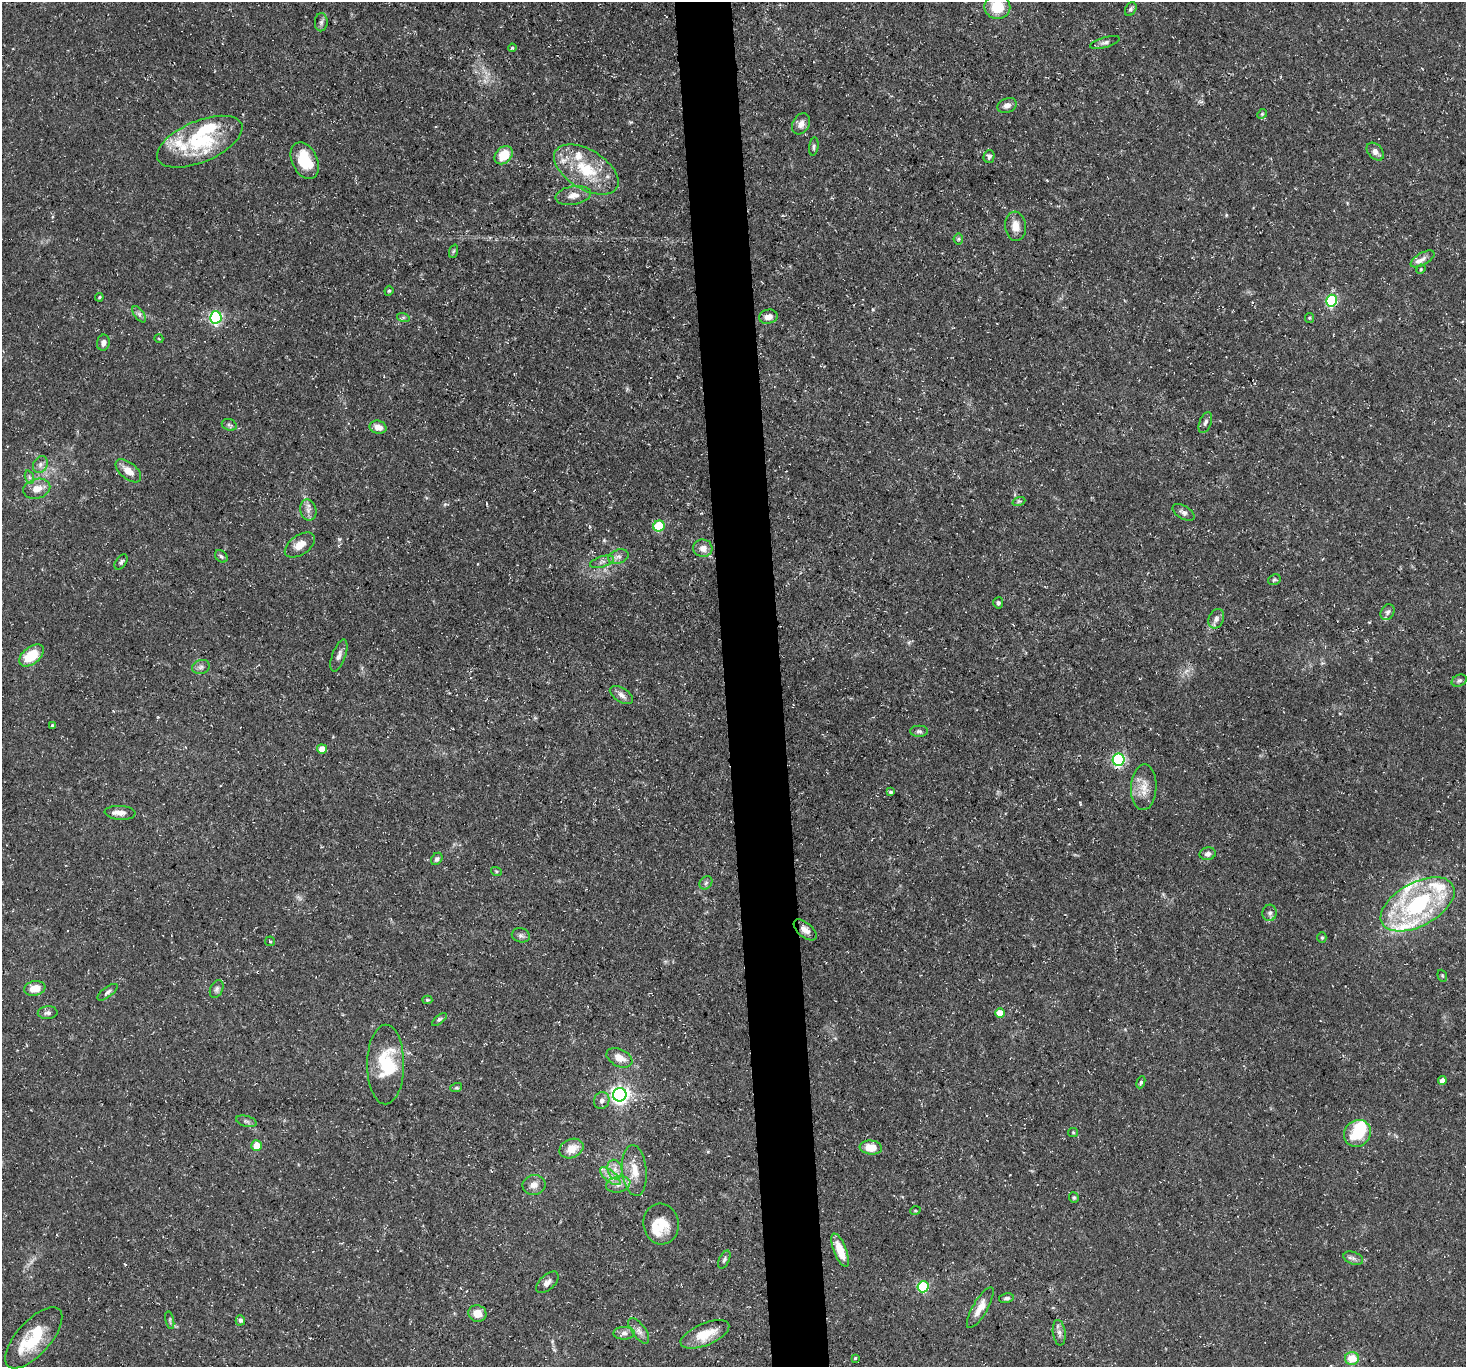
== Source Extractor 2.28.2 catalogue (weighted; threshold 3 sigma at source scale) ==
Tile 5 of 3 x 3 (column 2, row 2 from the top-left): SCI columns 1464-2927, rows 1488-2852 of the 4390 x 4363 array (HDU 1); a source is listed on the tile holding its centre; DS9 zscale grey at full resolution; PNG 1468 x 1369 px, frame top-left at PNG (2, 2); each listed source drawn as its Kron ellipse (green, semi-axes under 4 px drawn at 4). Shown black and unused: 4% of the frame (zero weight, under 3 of 5 exposures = <1% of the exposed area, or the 3 px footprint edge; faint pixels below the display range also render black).
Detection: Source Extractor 2.28.2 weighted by HDU 2 'WHT'; one run over the whole footprint, this tile lists its part. Background 0.133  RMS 0.0051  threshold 0.0228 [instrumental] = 3 sigma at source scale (4.5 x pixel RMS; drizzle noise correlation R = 1.50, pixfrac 1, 0.05/0.05 arcsec/px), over >= 5 px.
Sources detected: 139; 2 too faint to see at this stretch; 2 inside a brighter object's white glare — neither listed nor drawn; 15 inside a brighter listed object's ellipse — not listed separately; the other 120 listed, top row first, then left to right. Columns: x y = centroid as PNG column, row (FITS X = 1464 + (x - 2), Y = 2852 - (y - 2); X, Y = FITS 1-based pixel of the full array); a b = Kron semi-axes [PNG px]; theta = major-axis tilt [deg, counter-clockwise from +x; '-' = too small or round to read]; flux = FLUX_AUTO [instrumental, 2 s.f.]
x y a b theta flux
997 7 13 12 - 15
1131 9 7 5 59 1.1
321 22 9 6 87 1.6
1105 42 15 5 16 1.8
512 48 4 4 - 0.59
1007 105 10 7 20 2.6
1262 114 5 4 - 0.68
801 124 11 8 59 3.5
200 142 45 20 23 33
814 147 9 4 82 1.1
1375 152 10 7 -48 2.6
504 155 10 7 46 11
989 157 6 5 - 1.2
305 160 19 12 -64 15
586 169 36 19 -31 25
573 195 18 9 10 4.4
1015 226 15 10 -85 5.4
958 239 5 5 - 0.82
454 251 7 4 69 0.86
1423 259 13 6 30 2.4
1421 269 5 4 - 0.53
389 291 5 4 - 0.62
99 297 4 3 - 0.7
1332 301 6 5 - 60
139 314 9 5 -54 1.5
216 317 6 6 - 85
403 317 6 4 -18 0.89
768 317 9 7 11 3.7
1309 318 5 4 - 0.57
159 339 4 3 - 0.39
103 343 8 6 78 2.4
1205 422 11 6 69 1.7
229 425 8 5 -20 1.2
378 427 8 6 -14 4.5
40 465 9 7 61 2
128 471 15 8 -39 6
29 477 7 4 -71 1
37 489 14 9 16 5.6
1019 501 6 3 18 0.86
308 510 11 8 -77 2.7
1184 512 12 6 -31 2.1
659 526 5 5 - 33
300 545 17 9 34 5.8
703 548 9 9 - 4
221 556 7 5 -43 1.2
618 557 10 7 19 2.4
121 562 9 5 55 1.2
602 562 12 5 17 2
1274 580 6 5 - 0.81
998 603 6 5 - 0.96
1388 612 8 6 58 1.5
1216 619 10 7 66 2.2
31 655 14 8 38 13
339 656 17 6 70 2.6
201 667 9 7 18 1.7
1459 681 8 5 26 1.1
621 695 13 7 -32 2.7
53 726 3 3 - 0.85
919 731 9 5 0 1.3
322 749 5 5 - 6.6
1119 760 6 6 - 84
1144 787 23 12 87 7.4
890 792 3 3 - 0.88
120 813 15 7 -3 3.4
1208 854 8 6 12 2
437 859 6 5 - 1.3
496 871 5 3 - 0.54
706 883 7 5 46 1.2
1418 904 40 21 29 63
1270 913 8 7 - 1.7
805 930 14 7 -40 3.3
521 935 9 7 -13 1.7
1322 937 5 4 - 0.78
270 941 5 4 - 0.71
1442 976 6 4 -70 0.66
35 988 10 7 10 7.1
217 989 9 6 65 1.4
108 992 12 5 37 1.5
427 1000 5 4 - 0.68
48 1013 10 6 4 1.8
1000 1013 5 5 - 7.5
439 1020 9 4 39 1.1
619 1058 13 8 -25 5.7
386 1065 40 18 90 23
1442 1081 5 4 - 3.6
1141 1082 6 4 68 1.1
456 1088 6 4 18 0.77
620 1095 7 6 - 230
602 1100 8 7 - 2.3
246 1121 10 5 -14 1.5
1073 1132 5 4 - 0.52
1357 1133 14 13 - 16
256 1146 5 5 - 9.3
871 1147 11 7 -5 8.5
571 1149 12 9 24 7.3
615 1170 10 7 -75 3.4
634 1171 25 12 -84 9.1
610 1176 12 5 -39 3.3
618 1184 12 8 14 3.9
534 1185 11 10 - 3.4
1074 1197 5 5 - 0.72
915 1211 5 3 - 0.44
661 1224 20 18 -84 13
840 1250 17 6 -69 10
1353 1258 10 6 -19 1.7
724 1260 9 5 65 1.2
547 1282 14 7 43 2.6
923 1287 5 5 - 46
1006 1298 8 4 11 1.2
980 1308 23 7 60 6
477 1313 9 8 - 5.9
170 1320 9 3 -78 0.9
240 1320 5 4 - 1.5
639 1331 15 6 -54 2.8
624 1333 10 6 1 2.2
1059 1333 13 6 -82 2.3
705 1334 26 11 23 12
34 1338 38 17 48 24
855 1358 3 3 - 0.59
1352 1358 7 6 - 10
Isophote crosses this tile's border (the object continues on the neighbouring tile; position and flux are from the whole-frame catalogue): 1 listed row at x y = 997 7